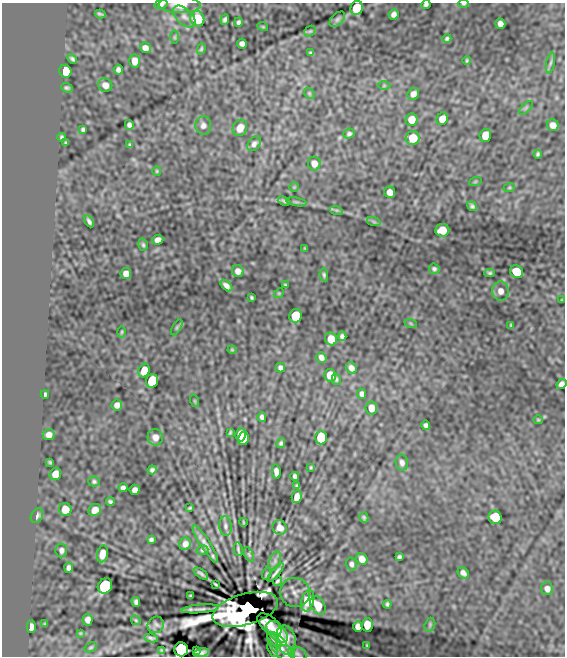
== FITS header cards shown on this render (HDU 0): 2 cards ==
NAXIS1  =                  563 / length of data axis 1
NAXIS2  =                  654 / length of data axis 2

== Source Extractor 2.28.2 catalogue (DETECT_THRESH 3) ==
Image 563 x 654 px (HDU 0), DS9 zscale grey, 1 PNG px = 1 image px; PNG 567 x 658 px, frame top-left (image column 1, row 654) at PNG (2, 3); each listed source drawn as its Kron ellipse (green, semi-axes under 4 px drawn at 4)
Background 3.67e-05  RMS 0.0011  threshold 0.00334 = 3 sigma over >= 5 px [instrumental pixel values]
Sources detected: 183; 1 with non-positive FLUX_AUTO (blend fragments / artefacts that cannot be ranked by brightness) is neither listed nor drawn; the other 182 listed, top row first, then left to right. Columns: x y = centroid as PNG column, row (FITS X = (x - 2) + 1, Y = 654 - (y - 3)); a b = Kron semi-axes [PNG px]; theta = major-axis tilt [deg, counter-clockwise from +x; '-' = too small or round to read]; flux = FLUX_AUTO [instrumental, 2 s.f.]
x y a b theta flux
161 4 6 4 16 0.21
426 4 4 3 - 0.15
463 4 5 4 - 0.094
180 5 21 8 -1 0.95
357 8 7 6 - 1.6
100 14 5 2 - 0.12
394 14 5 5 - 0.28
184 17 13 8 -43 0.42
197 19 8 7 - 2.3
337 19 9 5 45 0.15
225 20 5 3 - 0.16
238 22 5 3 - 0.14
500 24 5 5 - 0.3
263 27 5 3 - 0.059
310 31 6 4 41 0.087
175 37 6 4 90 0.1
447 39 4 3 - 0.14
242 43 5 5 - 0.22
145 48 5 5 - 0.37
201 49 6 4 71 0.1
311 53 4 3 - 0.1
72 59 5 3 - 0.15
135 61 6 5 - 0.54
467 61 4 3 - 0.097
550 63 10 4 78 0.17
118 70 5 4 - 0.22
65 71 6 6 - 1.8
105 85 7 6 - 0.43
384 86 6 4 1 0.094
67 88 6 4 -20 0.14
309 93 6 4 -45 0.099
413 94 6 5 - 0.4
526 108 9 3 45 0.11
442 119 6 5 - 0.7
411 120 6 6 - 0.82
129 125 5 4 - 0.2
203 125 9 8 - 0.32
553 125 6 5 - 0.44
240 128 8 7 - 0.81
83 129 4 3 - 0.13
349 134 6 4 23 0.16
485 135 6 5 - 1
62 137 4 3 - 0.13
413 138 7 7 - 1.3
66 143 3 3 - 0.085
254 144 8 5 50 0.23
130 145 3 3 - 0.096
538 154 4 3 - 0.11
314 163 7 6 - 0.48
157 171 5 4 - 0.085
475 182 6 4 19 0.077
294 187 5 5 - 0.081
509 188 6 3 19 0.08
390 192 6 5 - 0.52
284 201 6 3 -19 0.12
296 202 10 3 -11 0.13
472 206 5 4 - 0.16
336 210 6 4 -18 0.098
89 221 6 3 -60 0.19
374 222 7 4 -19 0.12
442 230 7 6 - 1.1
158 240 6 5 - 0.36
143 245 6 4 -73 0.13
305 248 3 2 - 0.059
434 269 5 5 - 0.16
238 271 6 5 - 0.4
517 272 7 6 - 2.1
490 273 5 4 - 0.12
126 274 5 5 - 0.45
324 275 6 4 -80 0.14
285 285 3 2 - 0.084
226 286 7 4 -44 0.29
501 291 9 8 - 0.51
279 293 5 4 - 0.077
251 297 4 3 - 0.1
562 300 4 2 - 0.068
296 316 7 6 - 2.3
411 324 6 4 -20 0.091
511 325 4 3 - 0.091
177 327 9 4 60 0.11
122 332 6 4 88 0.084
342 336 4 4 - 0.18
331 339 6 6 - 0.98
232 350 4 4 - 0.078
321 357 5 5 - 0.28
281 368 5 4 - 0.22
351 368 6 5 - 0.36
144 371 7 5 67 0.87
330 375 6 5 - 0.93
336 379 6 4 -76 0.11
152 381 7 6 - 3.4
561 384 5 4 - 0.29
45 394 4 3 - 0.12
362 394 5 4 - 0.24
195 401 6 4 -71 0.077
117 405 5 5 - 0.34
371 408 6 6 - 0.62
262 417 5 4 - 0.19
538 420 4 4 - 0.075
426 425 5 4 - 0.19
230 433 4 2 - 0.09
49 435 6 5 - 0.41
241 435 7 5 84 1
155 437 8 7 - 0.47
321 437 7 6 - 2.7
243 438 7 5 78 1.1
281 443 5 4 - 0.14
50 462 3 3 - 0.091
402 463 8 6 -77 0.25
311 467 3 3 - 0.074
152 470 4 4 - 0.18
276 472 7 4 -84 0.3
55 474 6 5 - 0.76
295 476 4 4 - 0.17
94 481 5 5 - 0.13
297 486 3 3 - 0.086
123 488 4 4 - 0.2
135 490 5 5 - 0.32
297 497 6 5 - 0.56
110 502 4 3 - 0.14
190 508 4 2 - 0.085
65 509 6 6 - 0.79
95 510 7 5 42 0.47
37 516 8 5 60 0.24
364 517 5 4 - 0.13
495 517 7 6 - 2.9
243 522 4 2 - 0.066
225 526 10 6 -84 0.24
280 527 7 7 - 0.41
151 539 4 3 - 0.15
185 544 6 5 - 0.39
205 544 22 5 -57 0.45
238 549 7 2 -79 0.14
61 550 7 6 - 0.22
202 550 6 4 15 0.13
102 554 8 5 80 0.6
249 555 8 4 -63 0.11
399 557 4 3 - 0.13
362 559 6 5 - 0.54
275 561 10 5 70 0.23
351 564 6 5 - 0.21
69 568 5 4 - 0.25
201 573 8 3 -36 0.19
275 573 11 2 53 0.24
463 573 6 5 - 0.26
266 574 6 3 71 0.057
278 581 5 3 - 0.13
215 584 4 2 - 0.083
105 586 8 7 - 7.2
547 589 6 6 - 0.35
295 592 15 14 - 0.53
190 596 3 3 - 0.08
308 601 11 6 72 2.1
136 602 5 4 - 0.19
387 604 4 3 - 0.13
318 605 10 6 -60 1.1
200 609 18 3 5 0.29
245 609 34 15 16 50
88 620 6 5 - 0.36
136 620 5 4 - 0.086
45 624 4 4 - 0.081
269 624 14 7 -40 0.41
156 625 8 7 - 0.31
367 625 7 5 86 0.92
430 625 7 5 72 0.12
358 626 5 5 - 0.47
31 627 6 4 -90 0.43
277 632 13 7 -47 0.96
80 633 4 3 - 0.073
151 638 7 3 -10 0.19
274 639 9 3 -49 0.25
286 640 15 9 -77 1.1
367 645 3 2 - 0.07
91 647 6 4 30 0.12
280 647 18 7 -52 0.64
181 649 7 7 - 15
161 650 4 3 - 0.088
273 650 8 3 -63 0.16
196 651 4 3 - 0.074
201 653 8 4 13 0.21
286 654 9 8 - 0.27
297 654 10 6 -22 0.23
At the frame edge (FLAGS 8, measured only in part): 9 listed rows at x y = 161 4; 426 4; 463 4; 180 5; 357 8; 561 384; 181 649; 273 650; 286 654
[1 non-positive-flux detection neither listed nor drawn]